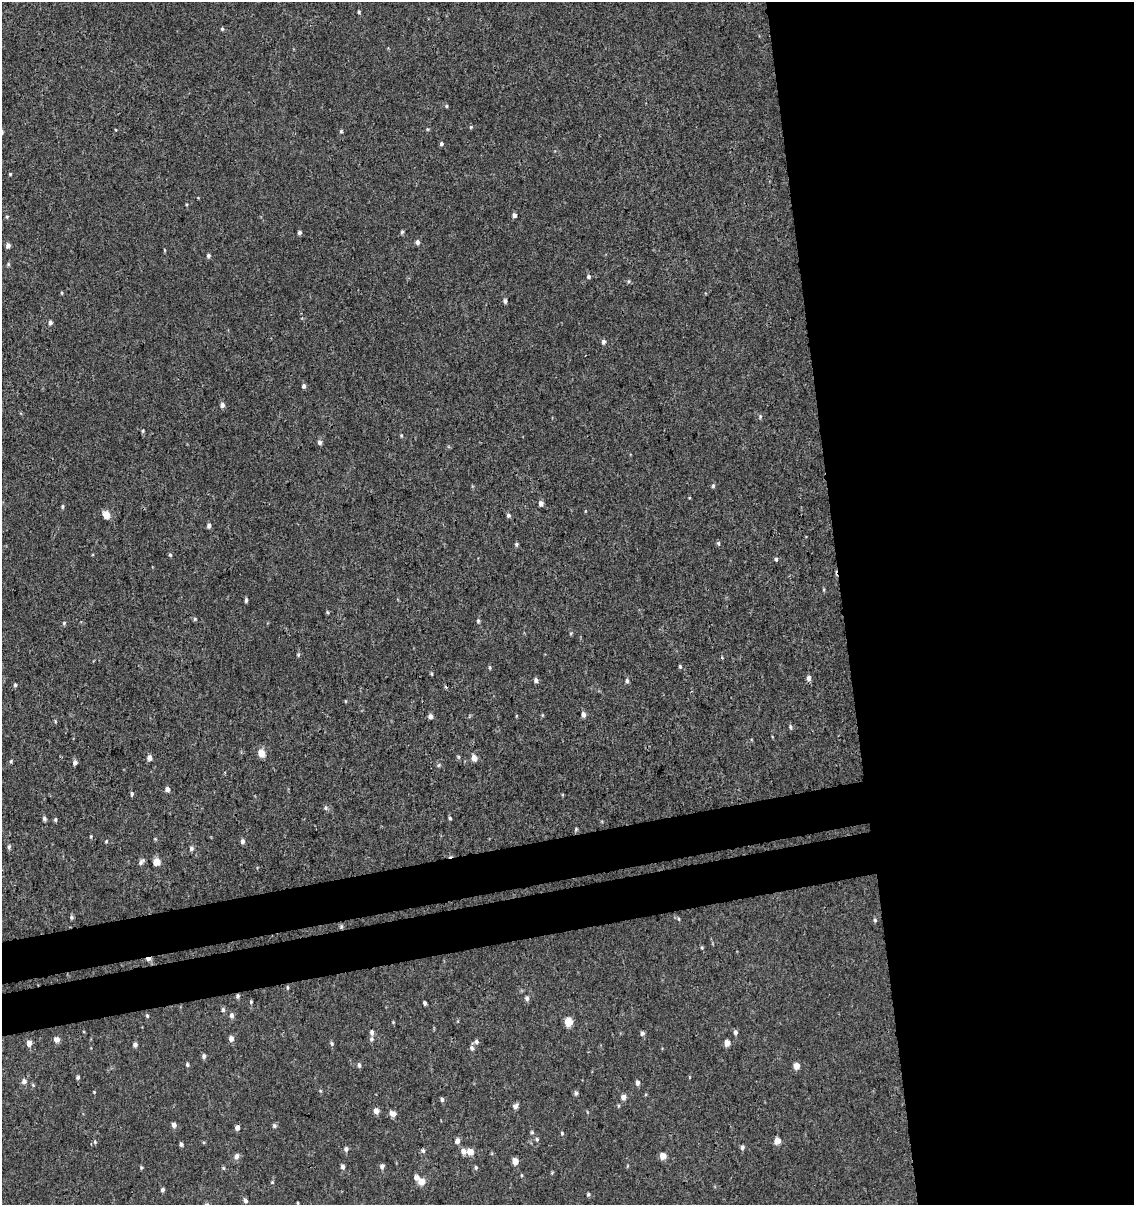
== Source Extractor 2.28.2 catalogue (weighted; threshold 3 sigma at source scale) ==
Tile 8 of 4 x 4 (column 4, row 2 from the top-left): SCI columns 3477-4608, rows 2456-3658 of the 4644 x 4910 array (HDU 1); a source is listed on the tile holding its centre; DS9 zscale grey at full resolution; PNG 1136 x 1207 px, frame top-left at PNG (2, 2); no overlay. Shown black and unused: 31% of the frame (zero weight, under 3 of 4 exposures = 4% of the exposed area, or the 3 px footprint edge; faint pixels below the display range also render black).
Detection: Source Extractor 2.28.2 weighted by HDU 2 'WHT'; one run over the whole footprint, this tile lists its part. Background 5.43e-06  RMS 0.0026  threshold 0.0117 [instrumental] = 3 sigma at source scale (4.5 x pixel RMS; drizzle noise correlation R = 1.50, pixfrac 1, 0.0396/0.0396 arcsec/px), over >= 5 px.
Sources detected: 156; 2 cosmic-ray / hot-pixel residue — not listed; the other 154 listed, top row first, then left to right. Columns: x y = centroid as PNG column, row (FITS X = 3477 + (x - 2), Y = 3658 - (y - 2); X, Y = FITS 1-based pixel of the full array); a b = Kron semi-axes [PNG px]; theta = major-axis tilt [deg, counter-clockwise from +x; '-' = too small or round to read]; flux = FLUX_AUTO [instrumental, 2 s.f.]
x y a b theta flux
359 12 5 4 - 0.36
222 29 5 4 - 0.35
446 106 5 4 - 0.3
471 127 5 4 - 0.35
341 131 4 4 - 0.34
441 144 5 5 - 0.49
10 174 3 3 - 0.28
514 215 4 4 - 0.99
7 217 5 4 - 0.35
299 232 4 4 - 0.62
402 232 5 5 - 0.39
417 242 5 5 - 0.86
8 245 5 4 - 1.1
164 250 5 3 - 0.23
208 256 5 5 - 0.53
8 264 5 5 - 0.39
589 277 5 5 - 0.54
628 281 5 5 - 0.39
62 293 5 3 - 0.26
505 301 5 4 - 0.73
50 323 5 5 - 0.83
603 342 5 5 - 0.66
304 386 5 5 - 0.63
222 405 6 5 - 0.91
760 416 6 5 - 0.42
143 431 5 4 - 0.32
401 435 5 4 - 0.3
320 442 6 5 - 0.81
713 486 6 4 75 0.42
541 503 5 4 - 1.1
62 506 6 4 90 0.39
106 514 5 4 - 6
508 515 5 5 - 0.61
209 525 5 4 - 0.83
718 543 6 4 -78 0.45
516 544 5 4 - 0.45
170 555 5 4 - 0.39
776 559 4 4 - 0.44
246 600 5 3 - 0.54
327 612 5 4 - 0.32
195 619 5 4 - 0.36
478 621 5 4 - 0.42
64 623 6 4 47 0.37
571 633 5 3 - 0.28
298 655 5 5 - 0.35
722 658 5 3 - 0.26
680 666 5 4 - 0.37
490 667 5 4 - 0.34
431 674 6 3 -81 0.3
808 678 6 5 - 1
536 680 5 5 - 0.85
627 681 6 5 - 0.61
15 685 5 4 - 0.39
345 701 4 3 - 0.22
583 714 6 5 - 1.1
542 715 5 3 - 0.24
430 716 5 4 - 1.2
55 721 5 3 - 0.24
790 727 7 4 -80 0.46
261 753 5 5 - 4.5
149 757 6 5 - 1.3
458 757 5 4 - 0.35
474 758 6 5 - 1.8
11 761 5 4 - 0.32
75 762 5 5 - 0.91
439 765 5 5 - 0.39
167 789 5 5 - 1
132 794 6 4 82 0.4
325 808 6 4 -89 0.44
450 818 4 3 - 0.37
44 819 6 4 -77 0.61
55 819 5 4 - 0.38
576 829 5 4 - 0.34
91 836 4 3 - 0.26
155 839 5 4 - 0.28
106 841 4 3 - 0.27
243 841 6 5 - 0.8
9 847 6 5 - 0.56
191 848 6 6 - 0.62
156 861 5 5 - 5.4
141 862 9 5 42 0.72
71 917 5 4 - 0.52
678 919 6 4 -70 0.35
875 920 5 4 - 0.42
341 926 6 4 90 0.41
702 947 4 4 - 0.31
148 959 6 4 6 1.2
287 988 6 3 -89 0.31
238 996 5 4 - 0.54
527 998 7 5 -78 0.7
251 1002 5 4 - 0.32
424 1003 4 3 - 0.57
223 1010 6 4 -76 0.56
231 1015 6 5 - 0.79
147 1016 5 4 - 0.33
393 1022 4 3 - 0.22
568 1022 5 5 - 8.5
372 1032 6 4 -79 0.71
735 1032 5 5 - 0.7
642 1033 5 5 - 0.7
56 1039 5 5 - 1.8
231 1039 5 5 - 1.4
371 1039 7 6 - 0.65
476 1042 7 6 - 0.69
29 1043 5 4 - 2.2
332 1043 7 4 -71 0.4
727 1043 5 4 - 2.4
135 1044 5 4 - 0.84
472 1048 6 5 - 0.74
204 1056 6 5 - 0.7
187 1064 5 4 - 0.42
359 1065 5 4 - 0.68
796 1066 5 5 - 2.9
78 1077 5 4 - 0.47
24 1081 7 7 - 0.9
637 1083 6 5 - 0.89
94 1092 3 3 - 0.19
576 1093 5 5 - 0.62
623 1097 5 5 - 1.4
442 1100 6 4 -87 0.55
515 1106 6 6 - 1
376 1111 6 5 - 1.6
393 1113 7 5 -14 1.8
174 1125 5 4 - 1.1
274 1126 6 5 - 0.53
237 1128 5 4 - 1.1
532 1132 5 4 - 0.37
562 1133 5 4 - 0.37
537 1139 6 5 - 0.46
777 1140 7 6 - 1.6
457 1141 6 5 - 1.2
95 1142 5 5 - 0.39
181 1144 4 4 - 0.6
742 1147 5 5 - 0.67
346 1149 5 5 - 0.82
423 1151 6 4 -86 0.55
463 1151 6 6 - 1.4
470 1152 6 5 - 3.1
236 1156 7 6 - 1.1
663 1156 5 4 - 4
515 1161 5 4 - 3.4
382 1166 6 5 - 0.83
343 1167 5 4 - 0.9
476 1167 5 4 - 0.42
141 1168 5 4 - 0.32
223 1168 5 5 - 0.31
521 1175 5 3 - 0.25
416 1177 6 5 - 1.2
421 1181 5 5 - 3.5
272 1182 4 4 - 0.25
162 1190 4 4 - 0.58
588 1194 5 5 - 0.44
245 1201 6 5 - 0.76
298 1203 4 3 - 0.22
Overlapping masked pixels (flux is a lower limit): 3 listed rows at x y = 341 926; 148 959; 238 996